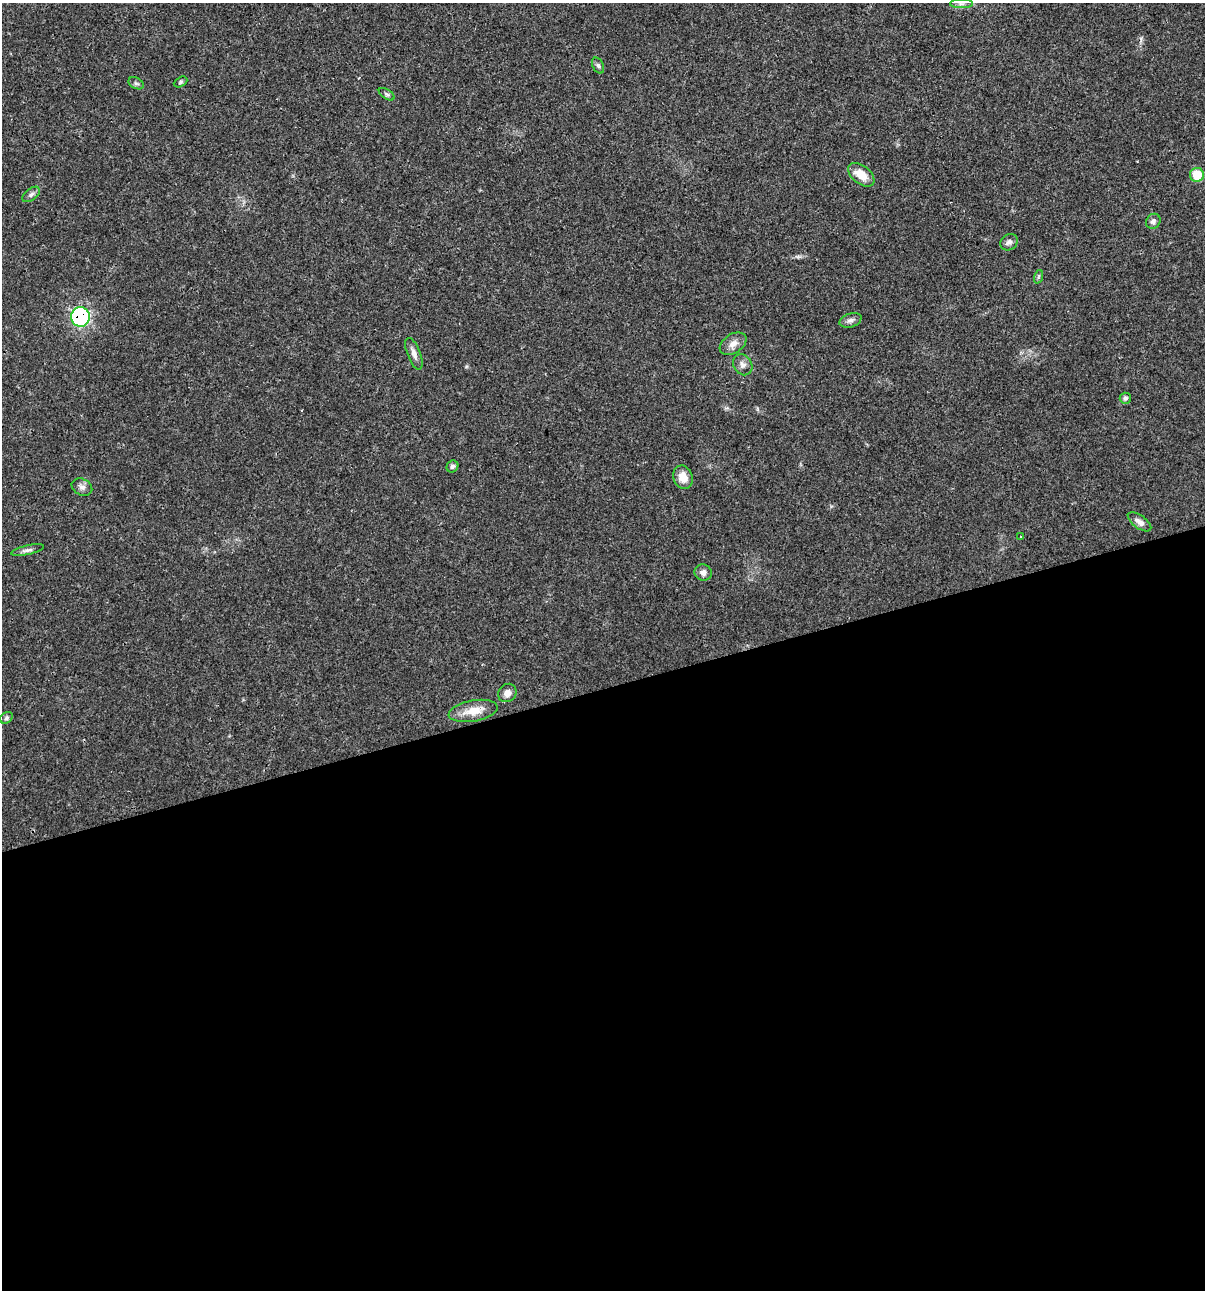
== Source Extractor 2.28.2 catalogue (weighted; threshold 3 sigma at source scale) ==
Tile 15 of 4 x 4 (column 3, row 4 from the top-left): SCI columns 2506-3708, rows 4-1291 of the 4960 x 5159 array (HDU 1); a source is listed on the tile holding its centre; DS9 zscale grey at full resolution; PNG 1207 x 1292 px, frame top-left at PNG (2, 3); each listed source drawn as its Kron ellipse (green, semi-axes under 4 px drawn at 4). Shown black and unused: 47% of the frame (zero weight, under 3 of 4 exposures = <1% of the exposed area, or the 3 px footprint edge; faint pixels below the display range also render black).
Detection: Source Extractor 2.28.2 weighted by HDU 2 'WHT'; one run over the whole footprint, this tile lists its part. Background 0.017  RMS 0.0016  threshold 0.00737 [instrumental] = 3 sigma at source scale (4.5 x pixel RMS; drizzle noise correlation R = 1.50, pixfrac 1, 0.0396/0.0396 arcsec/px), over >= 5 px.
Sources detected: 27; all 27 listed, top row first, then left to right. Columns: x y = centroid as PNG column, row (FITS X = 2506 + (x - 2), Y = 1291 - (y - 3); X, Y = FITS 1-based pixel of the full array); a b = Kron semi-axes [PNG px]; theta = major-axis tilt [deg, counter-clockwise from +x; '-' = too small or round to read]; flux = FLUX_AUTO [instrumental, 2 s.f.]
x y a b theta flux
961 4 11 4 0 0.57
598 66 8 5 -62 0.39
181 82 7 4 28 0.28
136 83 8 5 -28 0.36
387 94 9 4 -33 0.37
861 175 15 9 -38 2.6
1197 175 7 7 - 4.1
31 194 10 6 38 0.49
1153 221 8 7 - 0.48
1009 242 9 7 36 0.61
1038 277 7 4 71 0.25
80 317 10 9 - 24
851 320 11 6 19 0.62
733 344 15 9 34 1.2
414 354 17 6 -69 0.93
743 365 11 9 -58 0.87
1125 398 5 5 - 0.47
452 466 6 5 - 0.42
683 477 12 9 -72 1.9
82 487 11 8 -27 0.73
1139 522 14 6 -36 0.94
1020 536 3 2 - 0.15
27 550 17 4 13 0.61
703 572 8 8 - 0.7
507 693 10 8 47 1
473 711 25 10 10 2.8
6 718 7 5 36 0.36
Overlapping masked pixels (flux is a lower limit): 1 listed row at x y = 80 317